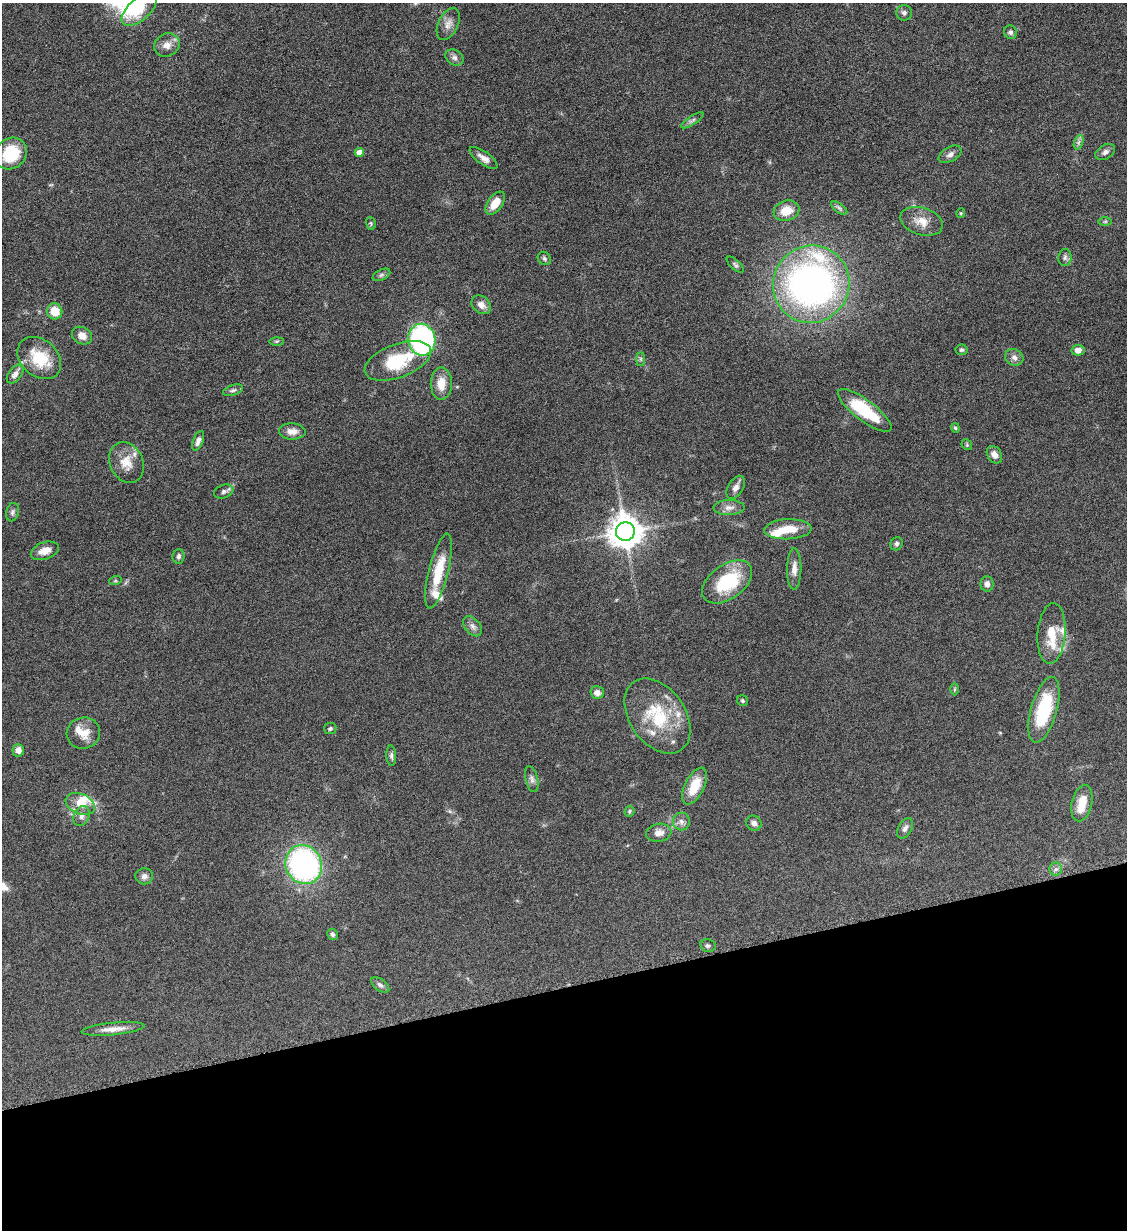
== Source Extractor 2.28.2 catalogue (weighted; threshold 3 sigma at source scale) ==
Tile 14 of 4 x 4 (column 2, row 4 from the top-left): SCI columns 1266-2390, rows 9-1236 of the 4901 x 4928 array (HDU 1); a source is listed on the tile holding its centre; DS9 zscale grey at full resolution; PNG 1129 x 1232 px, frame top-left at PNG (2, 3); each listed source drawn as its Kron ellipse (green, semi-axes under 4 px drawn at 4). Shown black and unused: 20% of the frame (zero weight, under 6 of 12 exposures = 1% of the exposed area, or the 3 px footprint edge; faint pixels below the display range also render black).
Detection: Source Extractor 2.28.2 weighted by HDU 2 'WHT'; one run over the whole footprint, this tile lists its part. Background 0.101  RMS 0.004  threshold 0.0162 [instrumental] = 3 sigma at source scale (4.09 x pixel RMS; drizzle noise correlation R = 1.36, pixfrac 0.8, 0.05/0.05 arcsec/px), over >= 5 px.
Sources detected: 99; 11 inside a brighter listed object's ellipse — not listed separately; the other 88 listed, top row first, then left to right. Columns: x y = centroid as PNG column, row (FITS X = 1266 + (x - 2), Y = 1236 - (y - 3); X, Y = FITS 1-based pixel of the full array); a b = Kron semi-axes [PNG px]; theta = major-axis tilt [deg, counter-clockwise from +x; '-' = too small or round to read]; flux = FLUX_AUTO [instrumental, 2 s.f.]
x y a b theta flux
139 9 21 11 42 6.4
904 13 8 7 - 1.1
448 24 17 10 65 2.9
1011 32 7 6 - 1
167 45 13 11 27 3
454 58 10 7 -34 1.5
692 120 13 4 33 1
1079 142 7 4 70 0.94
359 152 4 4 - 2.9
1105 152 10 7 30 1.5
11 154 17 15 44 15
950 154 12 7 31 1.6
483 158 16 6 -36 2.4
495 203 13 7 53 5.7
839 208 9 4 -36 0.98
786 211 13 10 17 6.3
961 213 4 4 - 0.41
922 221 22 13 -16 5.4
1105 221 6 4 1 0.59
371 223 6 4 -70 0.52
1065 257 8 6 88 1.1
544 258 7 6 - 0.79
735 265 10 5 -43 0.87
381 275 9 5 27 0.91
811 284 39 38 - 170
481 305 10 8 -41 2.6
55 311 8 7 - 6.1
82 336 10 8 -29 2.8
422 340 16 13 -79 83
277 341 7 4 0 0.51
961 350 6 5 - 0.64
1078 350 6 5 - 2
1014 357 9 8 - 1.7
39 358 24 18 -41 13
641 359 7 4 -90 0.7
398 361 35 17 21 19
15 374 11 6 52 1.8
441 384 16 10 90 5.5
233 390 10 5 18 1
865 410 32 10 -37 19
955 428 5 4 - 0.5
292 431 13 8 -1 3
198 441 10 5 68 1.8
967 445 6 4 -46 0.5
994 455 9 7 -57 2.6
126 462 21 16 -66 6.2
736 487 13 7 59 2.3
224 491 10 6 20 1.1
729 508 15 7 1 2.3
12 512 9 6 75 1
788 529 24 10 2 7.6
625 531 9 9 - 680
897 544 7 6 - 0.87
45 551 14 8 19 3.2
178 556 7 6 - 1
794 569 21 7 89 2.8
439 571 38 9 76 11
115 581 6 4 18 0.48
727 582 28 17 36 22
987 584 8 6 -90 1.6
473 626 11 7 -49 1.7
1052 634 30 14 86 8.3
955 689 6 4 89 0.48
597 693 7 6 - 1.9
743 701 6 5 - 0.65
1044 710 34 13 74 23
657 716 41 28 -55 22
330 729 6 5 - 0.76
83 733 17 15 15 5.3
18 750 6 6 - 2.5
391 756 10 5 -87 0.97
532 779 13 6 -76 1.5
695 786 20 9 64 7.8
1082 803 18 10 77 6.8
80 804 15 10 -23 4.8
629 811 5 5 - 0.52
81 816 10 7 67 1.7
681 821 9 8 - 1.6
754 823 8 7 - 1.6
905 828 11 6 61 1.4
659 833 13 9 10 2.8
304 865 20 18 -64 88
1056 869 6 6 - 1.1
144 876 9 8 - 1.6
333 934 6 5 - 0.83
708 945 7 6 - 0.97
380 985 10 5 -36 1.2
113 1029 31 6 6 3.9
Isophote crosses this tile's border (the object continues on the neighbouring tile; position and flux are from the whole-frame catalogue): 1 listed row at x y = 139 9